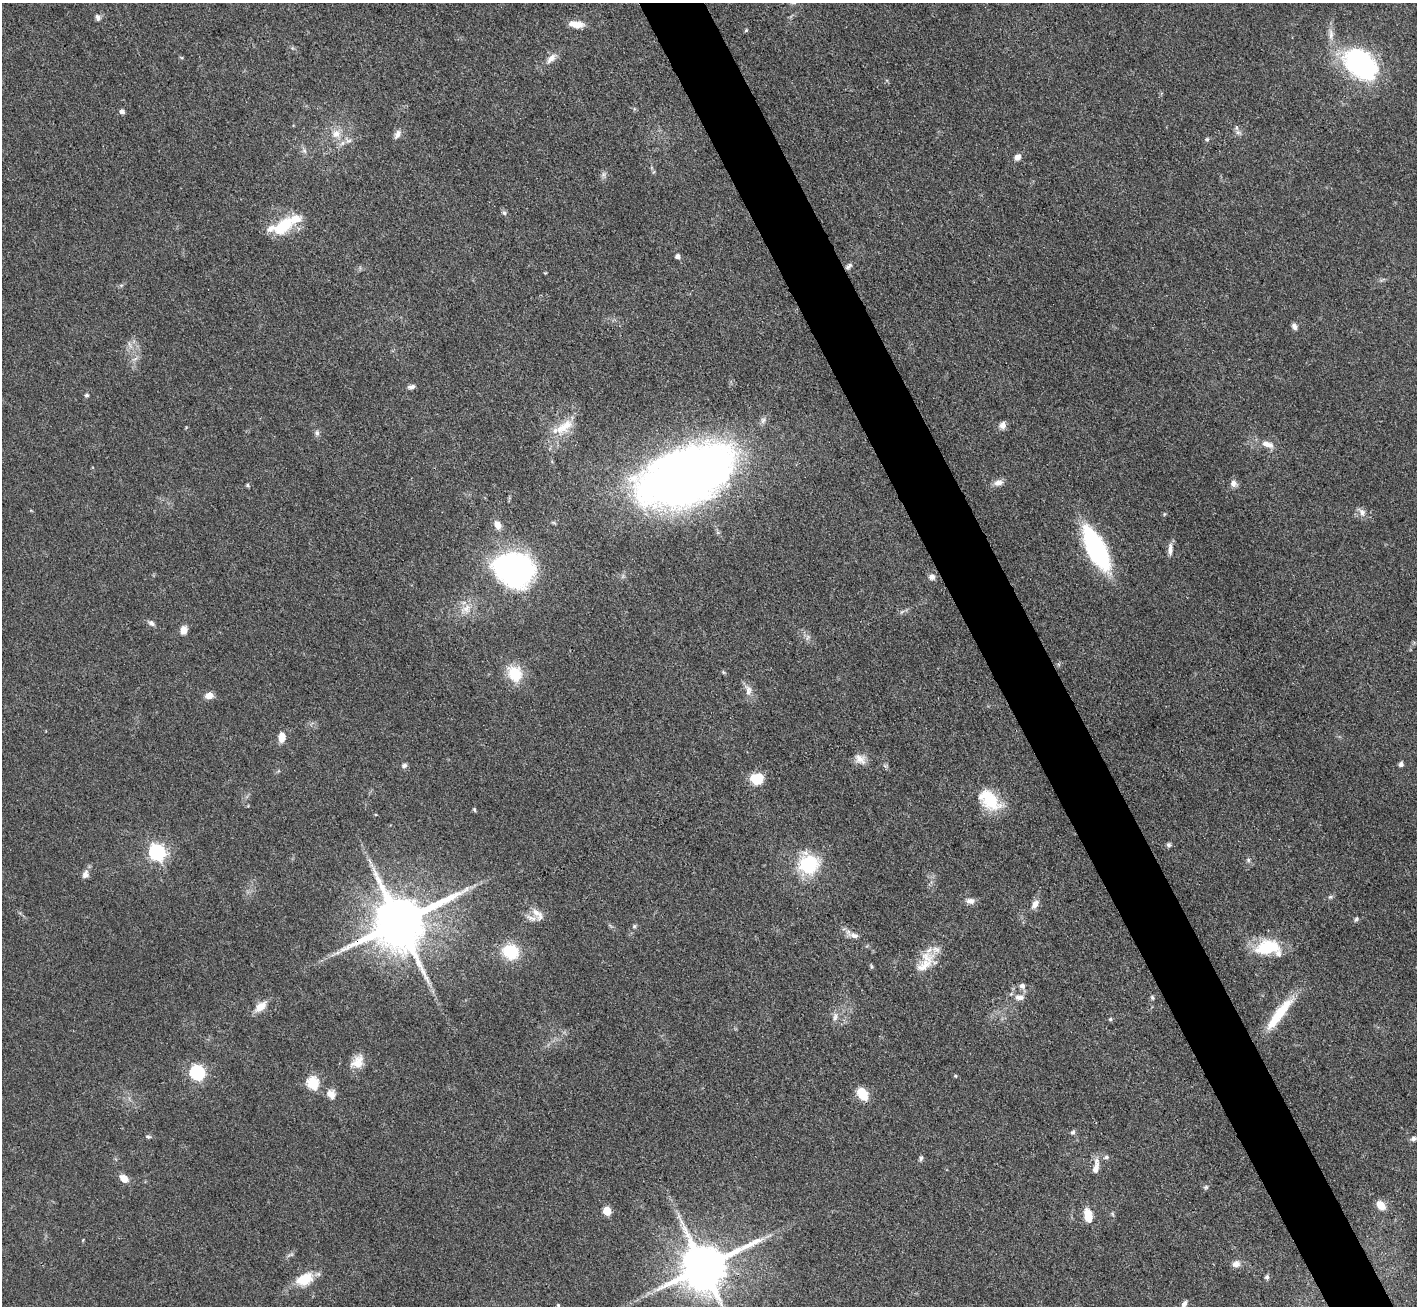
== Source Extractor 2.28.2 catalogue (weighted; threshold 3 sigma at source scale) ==
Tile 6 of 4 x 4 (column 2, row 2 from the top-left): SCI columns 1416-2830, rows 2893-4196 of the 5663 x 5651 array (HDU 1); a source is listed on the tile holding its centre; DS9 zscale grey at full resolution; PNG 1419 x 1308 px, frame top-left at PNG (2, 3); no overlay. Shown black and unused: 5% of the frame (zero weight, under 3 of 4 exposures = <1% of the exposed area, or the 3 px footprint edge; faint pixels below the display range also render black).
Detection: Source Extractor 2.28.2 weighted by HDU 2 'WHT'; one run over the whole footprint, this tile lists its part. Background 0.0509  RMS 0.0048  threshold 0.0218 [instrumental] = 3 sigma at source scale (4.5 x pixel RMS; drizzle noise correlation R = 1.50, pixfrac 1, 0.05/0.05 arcsec/px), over >= 5 px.
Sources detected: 104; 2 inside a brighter object's white glare — not listed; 5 inside a brighter listed object's ellipse — not listed separately; the other 97 listed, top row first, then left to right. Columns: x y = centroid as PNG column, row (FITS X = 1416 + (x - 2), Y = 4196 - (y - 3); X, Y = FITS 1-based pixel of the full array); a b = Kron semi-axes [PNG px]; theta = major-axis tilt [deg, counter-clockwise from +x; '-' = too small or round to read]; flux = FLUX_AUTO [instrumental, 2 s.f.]
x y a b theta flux
98 17 8 6 -72 1.5
577 25 15 9 1 5.1
746 30 5 4 - 0.61
1331 34 17 6 -89 3.5
551 58 15 8 45 3.7
1363 64 30 23 -37 94
122 112 6 5 - 1.8
1238 132 7 4 -1 1.2
336 134 12 11 - 4.7
397 134 14 7 64 2.4
1207 139 5 5 - 0.72
304 150 6 6 - 1.2
1018 157 8 6 50 2.6
603 174 7 4 -72 1.1
504 213 6 6 - 1
283 227 27 13 37 19
678 256 4 4 - 2.2
849 266 11 5 46 1.4
1294 326 8 6 -66 1.8
411 387 10 6 11 1.7
87 395 5 4 - 0.97
1003 425 9 7 80 2.7
564 427 30 13 35 11
317 433 8 6 -79 1.4
1268 444 16 8 -17 4.4
685 475 91 47 22 440
998 483 12 8 16 3
1233 483 9 8 - 2.3
248 485 6 4 -89 0.68
1362 512 10 8 -65 2.5
497 525 11 8 -55 3.6
1096 549 37 14 -63 97
1170 549 17 6 89 2.8
511 566 32 27 -33 140
932 577 8 8 - 2.1
466 609 17 11 33 6
151 623 9 6 -37 1.6
184 630 10 8 81 3.4
723 672 6 4 -71 0.6
515 674 23 18 -56 12
748 690 16 9 -81 3.7
209 696 8 6 6 4.1
282 737 9 7 88 5.8
860 759 17 11 -42 4.1
1401 764 5 5 - 1.4
404 765 7 6 - 1.4
757 779 12 10 -5 12
989 800 32 19 -43 19
474 810 6 4 -69 0.65
1169 845 6 6 - 1.1
157 852 7 6 - 150
1248 860 6 5 - 0.93
808 865 25 22 20 26
85 874 10 8 71 2.5
1330 897 6 5 - 0.84
970 901 11 8 3 2.7
1035 904 12 7 60 3.6
536 912 17 9 -34 4.6
1356 919 6 5 - 0.85
399 922 16 14 29 3400
634 926 5 5 - 0.79
854 935 14 7 -11 2.7
1268 947 28 16 8 22
510 952 19 16 -25 17
337 953 7 4 19 1.3
924 965 38 14 44 12
1022 986 7 7 - 1.9
1019 997 14 8 -9 3.3
1152 998 6 5 - 0.82
261 1006 18 10 40 5.1
1279 1014 49 11 52 19
835 1017 13 6 77 2.2
1110 1019 5 4 - 0.86
357 1062 19 13 54 6.8
197 1073 7 6 - 99
955 1076 5 4 - 0.56
313 1083 6 6 - 50
331 1094 13 10 -56 3.9
862 1094 15 10 -55 8.5
1073 1132 6 5 - 1.2
148 1137 8 4 -6 0.89
1414 1139 8 6 7 1.4
1106 1157 7 5 14 1.2
921 1158 7 5 77 1
1096 1167 23 8 79 4.8
124 1178 9 7 -37 5
1206 1187 6 5 - 0.88
1381 1205 11 8 -51 5.3
607 1211 5 5 - 17
1113 1214 6 4 -70 0.66
1088 1216 15 8 -79 8.5
1236 1264 10 8 23 3
704 1267 14 12 29 2700
1267 1277 6 6 - 1.1
305 1279 22 15 27 11
1184 1304 9 6 60 1.8
558 1305 4 4 - 0.61
Overlapping masked pixels (flux is a lower limit): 2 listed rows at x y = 399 922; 704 1267
Isophote crosses this tile's border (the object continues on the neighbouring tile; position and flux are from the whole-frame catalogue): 1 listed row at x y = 1184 1304